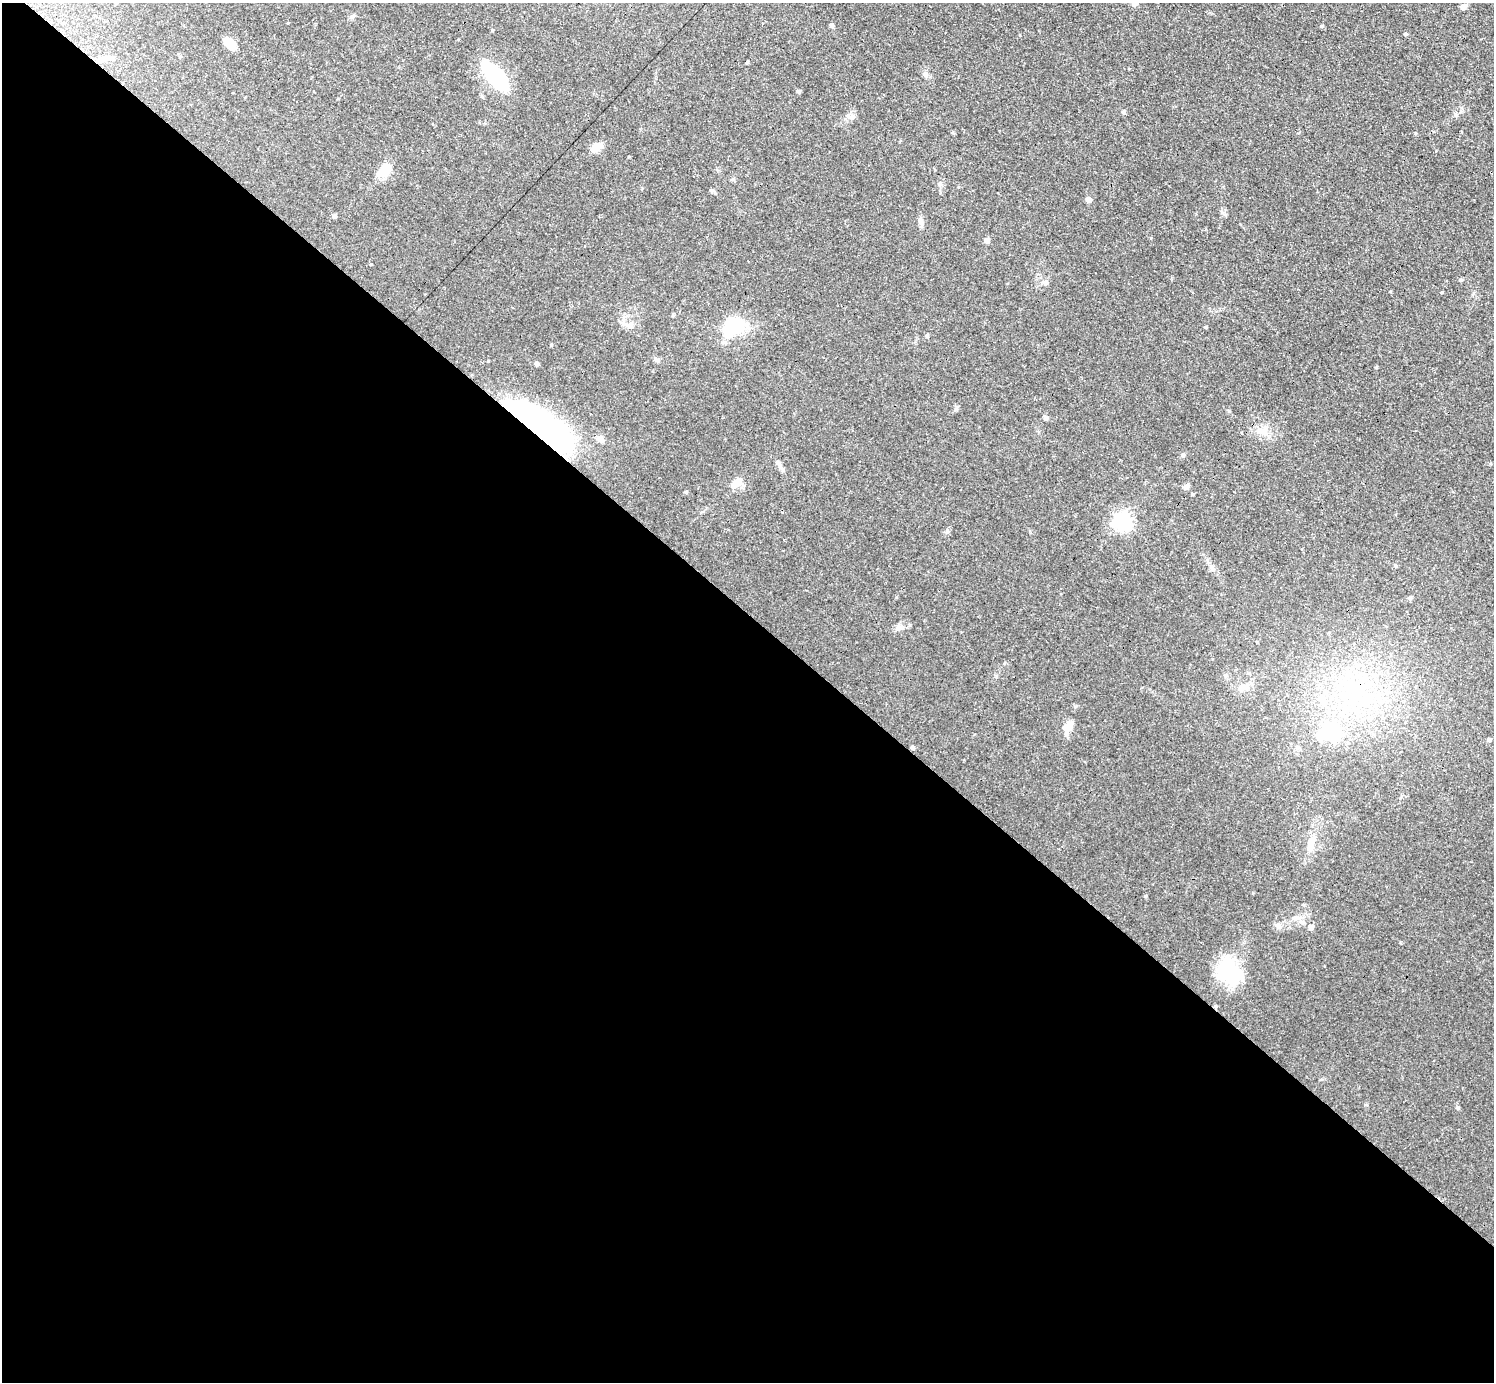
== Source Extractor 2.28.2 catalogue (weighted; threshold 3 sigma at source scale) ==
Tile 14 of 4 x 4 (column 2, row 4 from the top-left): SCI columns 1547-3038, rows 321-1700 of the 6141 x 6138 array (HDU 1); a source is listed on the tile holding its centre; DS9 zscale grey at full resolution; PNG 1496 x 1384 px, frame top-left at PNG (2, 3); no overlay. Shown black and unused: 56% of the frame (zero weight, under 3 of 4 exposures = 1% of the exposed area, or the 3 px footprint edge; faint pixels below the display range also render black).
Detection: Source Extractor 2.28.2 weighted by HDU 2 'WHT'; one run over the whole footprint, this tile lists its part. Background 0.116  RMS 0.007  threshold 0.0315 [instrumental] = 3 sigma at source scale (4.5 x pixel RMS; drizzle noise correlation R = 1.50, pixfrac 1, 0.05/0.05 arcsec/px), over >= 5 px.
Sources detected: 54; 5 inside a brighter object's white glare — not listed; the other 49 listed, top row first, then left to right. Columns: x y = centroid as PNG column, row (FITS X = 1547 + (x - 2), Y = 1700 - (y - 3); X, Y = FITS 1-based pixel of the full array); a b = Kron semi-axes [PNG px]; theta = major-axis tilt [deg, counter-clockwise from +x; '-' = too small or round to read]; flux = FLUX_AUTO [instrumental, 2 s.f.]
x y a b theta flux
1463 7 6 5 - 3.2
352 16 7 5 22 1.6
831 25 4 4 - 2
492 30 4 3 - 0.58
1405 34 4 4 - 1.1
230 44 15 8 -47 9.7
112 57 7 6 - 1.9
747 63 4 3 - 0.77
925 74 7 4 -72 1.5
495 76 29 12 -51 64
799 91 5 4 - 1.1
1123 112 5 5 - 1.4
849 117 9 5 -24 2.1
953 133 5 3 - 0.76
596 147 18 9 30 5.3
385 170 17 9 36 15
940 184 7 6 - 1.7
1089 199 6 5 - 3.5
921 221 11 7 -74 2.7
987 240 6 5 - 2.6
371 264 4 2 - 0.53
1461 280 5 4 - 0.93
1045 283 7 5 -44 1.5
1205 327 4 3 - 0.7
729 328 19 11 71 24
927 335 5 4 - 1.1
537 364 4 4 - 2
1046 418 7 4 90 1.1
536 430 71 31 -47 190
1263 431 16 6 -5 5.4
600 439 9 7 -41 2.8
778 463 9 6 -38 2.1
736 483 14 8 47 7
1186 487 8 6 3 2
685 492 5 4 - 0.89
1192 494 4 3 - 0.83
1122 522 7 7 - 270
899 628 10 7 1 3
1364 678 10 9 - 7.1
1358 690 15 12 18 15
1067 728 17 10 66 6.7
1332 733 16 14 -5 48
1489 740 5 4 - 1.3
912 748 5 4 - 1.3
1311 842 18 9 76 7.3
1145 896 4 4 - 0.79
1278 925 8 4 0 1.7
1311 927 5 5 - 3.7
1231 975 31 25 -1 37
Overlapping masked pixels (flux is a lower limit): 2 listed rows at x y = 536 430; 912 748
Unlisted compact peaks at least as high as the median listed source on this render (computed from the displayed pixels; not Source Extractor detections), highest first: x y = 1183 454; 1321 26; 1458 1107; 551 345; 1415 133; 1441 292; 1376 367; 1400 942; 956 409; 1075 706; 1151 238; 629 327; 1020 35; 1366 1105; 896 597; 1390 291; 947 532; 1229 411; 629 157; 1436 151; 673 315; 1222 213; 335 215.